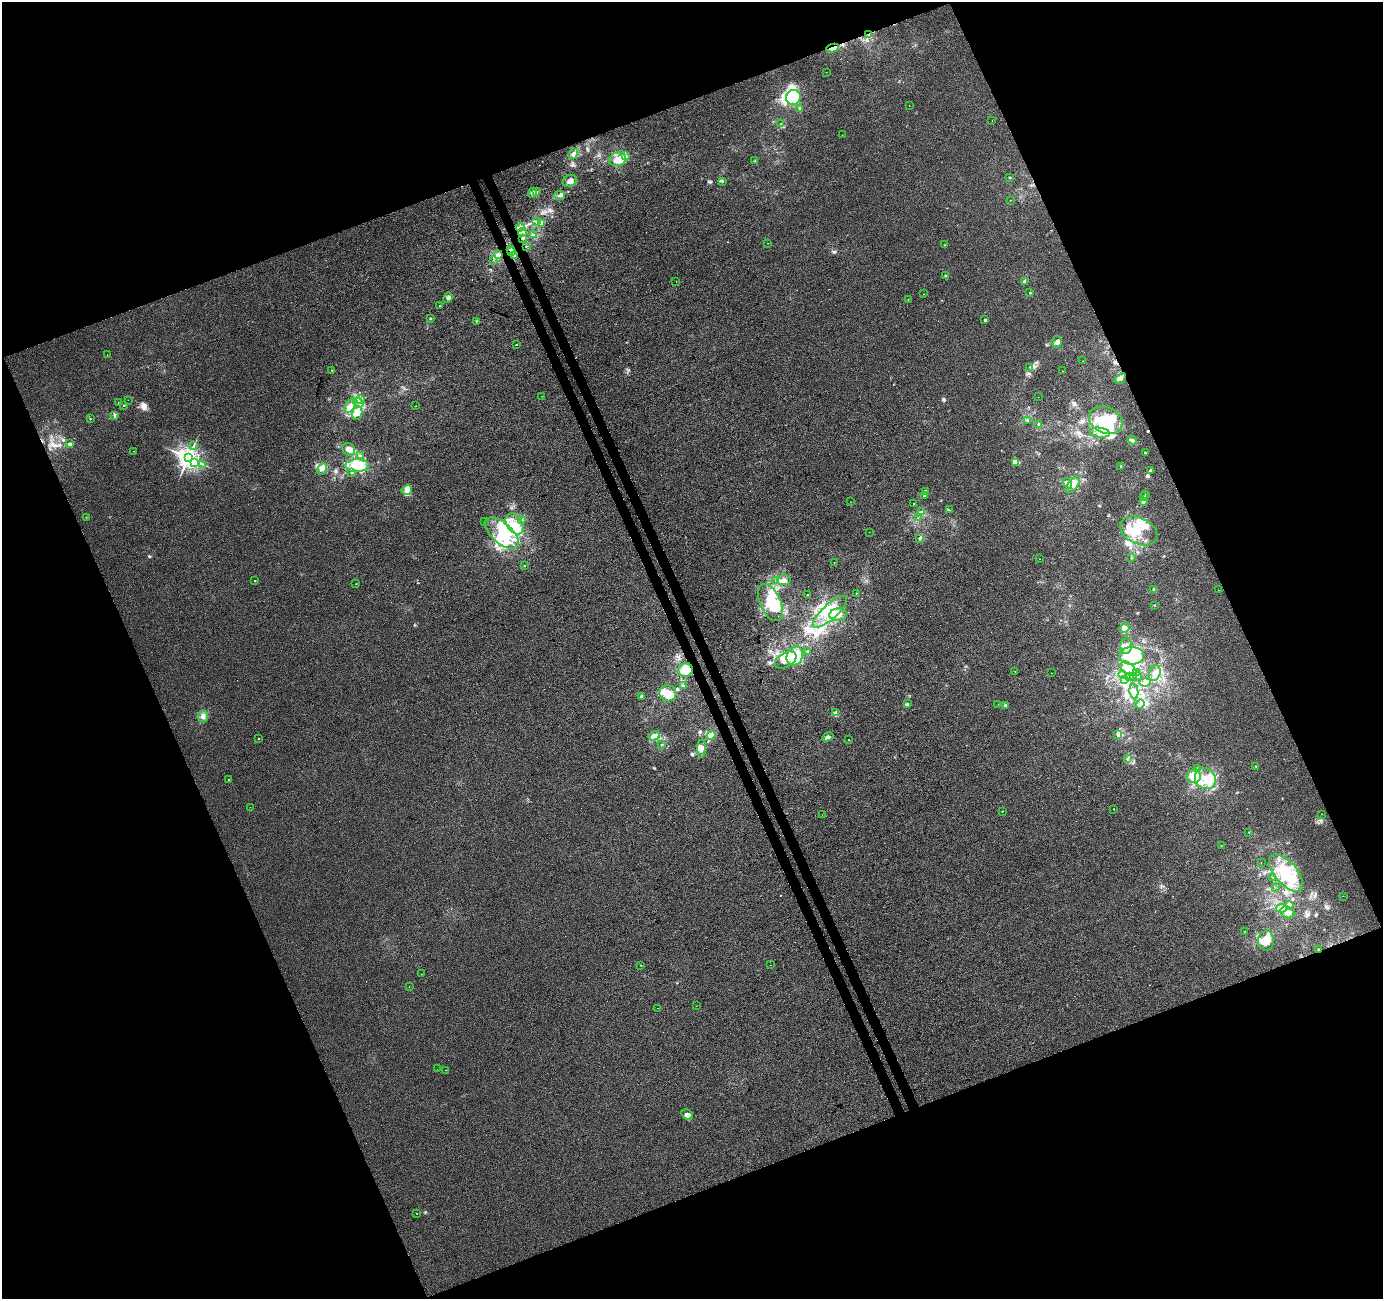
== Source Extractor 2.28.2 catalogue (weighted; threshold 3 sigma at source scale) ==
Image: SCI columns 54-5576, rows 104-5291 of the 5633 x 5451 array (HDU 1 of 3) = the unmasked area's bounding box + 8 px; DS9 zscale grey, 4 x 4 block average (1 PNG px = mean of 4 x 4 image px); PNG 1385 x 1301 px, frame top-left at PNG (2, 2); each listed source drawn as its Kron ellipse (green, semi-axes under 4 px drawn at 4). Shown black and unused: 43% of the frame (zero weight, under 3 of 4 exposures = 5% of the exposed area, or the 3 px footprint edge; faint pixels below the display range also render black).
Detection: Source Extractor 2.28.2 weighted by HDU 2 'WHT'. Background 0.00134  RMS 0.0035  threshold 0.0158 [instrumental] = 3 sigma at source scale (4.5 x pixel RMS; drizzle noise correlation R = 1.50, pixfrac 1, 0.0396/0.0396 arcsec/px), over >= 5 px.
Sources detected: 268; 1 too faint to see at this stretch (4 x 4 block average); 17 inside a brighter object's white glare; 14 cosmic-ray / hot-pixel residue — neither listed nor drawn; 3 coinciding with a brighter row at this scale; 41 inside a brighter listed object's ellipse — not listed separately; the other 192 listed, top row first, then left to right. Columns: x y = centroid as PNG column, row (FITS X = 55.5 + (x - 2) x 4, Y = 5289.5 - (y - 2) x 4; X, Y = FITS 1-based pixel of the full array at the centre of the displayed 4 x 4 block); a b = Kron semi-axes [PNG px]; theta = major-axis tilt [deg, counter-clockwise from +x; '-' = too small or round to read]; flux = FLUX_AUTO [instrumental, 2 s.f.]
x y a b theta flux
869 34 3 2 - 2.2
833 48 6 3 8 10
826 72 2 2 - 0.38
793 97 7 7 - 100
909 106 2 2 - 0.36
800 108 3 2 - 2.3
992 120 2 2 - 0.32
781 123 2 2 - 0.94
842 135 2 2 - 0.24
573 154 5 4 - 6.7
625 155 3 2 - 2.3
617 159 9 6 12 19
755 161 2 2 - 0.87
1009 177 2 2 - 3.9
570 181 7 5 32 11
723 181 2 2 - 1.4
537 192 2 2 - 1.8
532 193 5 4 - 5.5
560 196 5 3 - 4.1
1010 200 2 2 - 0.6
536 222 2 2 - 0.84
541 223 3 2 - 4
520 227 5 3 - 5.8
522 232 4 2 - 3.9
533 235 2 2 - 1.3
523 238 2 2 - 2.4
768 243 2 2 - 0.78
944 245 2 2 - 0.88
526 246 2 2 - 0.8
511 249 3 2 - 5.4
511 251 2 2 - 2.6
498 255 4 4 - 9.3
515 256 3 2 - 2
493 260 2 2 - 0.66
945 275 2 2 - 1.8
676 282 2 2 - 1.2
1024 282 4 3 - 3.9
1030 292 2 2 - 1.9
923 294 2 2 - 3.3
448 298 5 4 - 4.8
908 299 2 2 - 1
440 305 2 2 - 0.63
430 318 2 2 - 1.7
985 320 2 2 - 6.1
477 321 2 2 - 0.8
1057 342 6 4 84 7
516 344 2 2 - 1.4
107 355 2 2 - 0.52
1083 361 2 2 - 0.67
1030 367 2 2 - 0.85
332 370 2 2 - 0.57
1063 371 2 2 - 0.27
1120 378 6 4 45 6.6
542 396 2 2 - 0.29
1038 397 2 2 - 0.31
128 400 2 2 - 0.52
360 400 2 2 - 1.1
119 403 2 2 - 1.6
358 403 5 3 - 6
124 406 2 2 - 1.6
350 406 8 4 60 12
416 406 2 2 - 0.48
357 413 7 5 76 13
114 416 4 3 - 3
90 418 2 2 - 1.1
1106 420 18 13 -23 120
1028 421 3 2 - 2.2
1039 424 3 3 - 2.9
1100 433 10 5 -7 14
1132 440 4 3 - 5.4
69 443 2 2 - 2.1
194 445 2 2 - 0.91
349 449 6 5 - 13
133 451 2 2 - 0.36
1145 453 3 2 - 2.4
360 456 3 3 - 3.2
188 458 4 3 - 1800
194 462 2 2 - 4.3
1015 463 2 2 - 2.7
202 464 2 2 - 0.94
357 466 12 6 1 41
1121 466 3 2 - 2.1
322 469 6 3 63 5.7
1150 470 3 3 - 3.2
352 473 2 2 - 1.9
1068 483 5 3 - 9.5
1073 484 10 5 52 13
407 490 5 4 - 8.7
925 491 2 2 - 3.9
1145 495 2 2 - 0.88
924 496 3 2 - 2
1143 497 3 3 - 2.6
1143 501 4 3 - 7.3
850 502 2 2 - 0.81
914 503 2 2 - 12
949 510 2 2 - 0.84
921 511 4 2 - 3.3
86 517 2 2 - 0.45
918 518 2 2 - 0.48
522 520 2 2 - 0.8
485 522 2 2 - 0.54
515 524 11 8 -57 31
1139 531 20 13 -25 43
869 532 2 2 - 0.29
502 533 21 10 -42 70
920 538 3 2 - 1.9
1131 558 2 2 - 1.1
1040 559 2 2 - 0.75
834 562 2 2 - 0.67
524 566 2 2 - 1.3
784 580 7 5 7 9.2
255 581 2 2 - 1.1
776 581 2 2 - 0.69
356 584 2 2 - 0.52
1154 589 2 2 - 1.5
1218 590 2 2 - 0.35
856 593 2 2 - 0.75
807 595 2 2 - 1.3
770 603 20 10 -66 52
1154 605 2 2 - 2.5
830 612 22 7 42 44
838 615 9 6 5 16
1125 628 5 3 - 6.2
1126 646 8 5 87 13
808 651 3 2 - 2.5
795 656 10 8 69 85
1132 656 12 9 0 96
786 660 12 7 30 22
1128 669 9 5 -37 15
686 670 7 6 - 32
1015 671 2 2 - 0.44
1051 673 2 2 - 0.38
1137 673 2 2 - 0.97
1155 673 8 5 74 14
1123 674 4 2 - 3.3
1134 676 3 2 - 2
1138 676 2 2 - 1.8
1130 677 2 2 - 0.83
1125 680 3 3 - 3.2
1145 682 5 4 - 5.6
683 686 4 2 - 4.5
1134 691 8 4 -81 9.1
668 693 9 8 - 23
642 696 3 2 - 3.6
908 704 2 2 - 1.2
998 704 2 2 - 0.25
1140 704 5 2 - 3
1005 705 3 3 - 3.1
836 712 4 4 - 5
203 716 5 5 - 9.5
711 735 5 4 - 7.8
1118 735 3 2 - 2.8
654 736 6 4 32 13
828 737 6 3 27 5.8
258 739 2 2 - 2.7
849 740 2 2 - 1.7
662 744 3 2 - 1.2
702 749 9 4 88 11
1127 759 2 2 - 1.3
1256 766 2 2 - 3.3
1197 768 2 2 - 2
1194 776 7 6 - 45
1205 778 11 10 - 42
228 780 2 2 - 0.81
250 807 2 2 - 0.29
1114 809 2 2 - 0.8
1002 811 2 2 - 2.7
1322 814 2 2 - 0.43
822 815 2 2 - 0.29
1249 832 2 2 - 1.1
1221 845 2 2 - 1
1261 862 2 2 - 0.41
1286 873 22 11 -49 93
1273 878 2 2 - 0.72
1275 887 2 2 - 0.27
1343 896 2 2 - 0.39
1289 905 4 3 - 8.8
1282 908 5 3 - 7.7
1287 912 7 5 -28 18
1245 931 2 2 - 0.51
1266 941 9 8 - 27
1318 949 2 2 - 3.5
641 965 2 2 - 1.4
770 965 2 2 - 0.72
421 974 2 2 - 0.39
409 986 2 2 - 2
696 1006 2 2 - 0.3
657 1008 2 2 - 1.2
437 1069 2 2 - 0.37
446 1070 2 2 - 3.4
687 1115 6 4 -29 7.5
417 1213 2 2 - 4.4
Overlapping masked pixels (flux is a lower limit): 7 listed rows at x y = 869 34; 833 48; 511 249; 511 251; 498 255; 686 670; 1318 949
Diffuse or blended objects may show on this block-average render without a row.